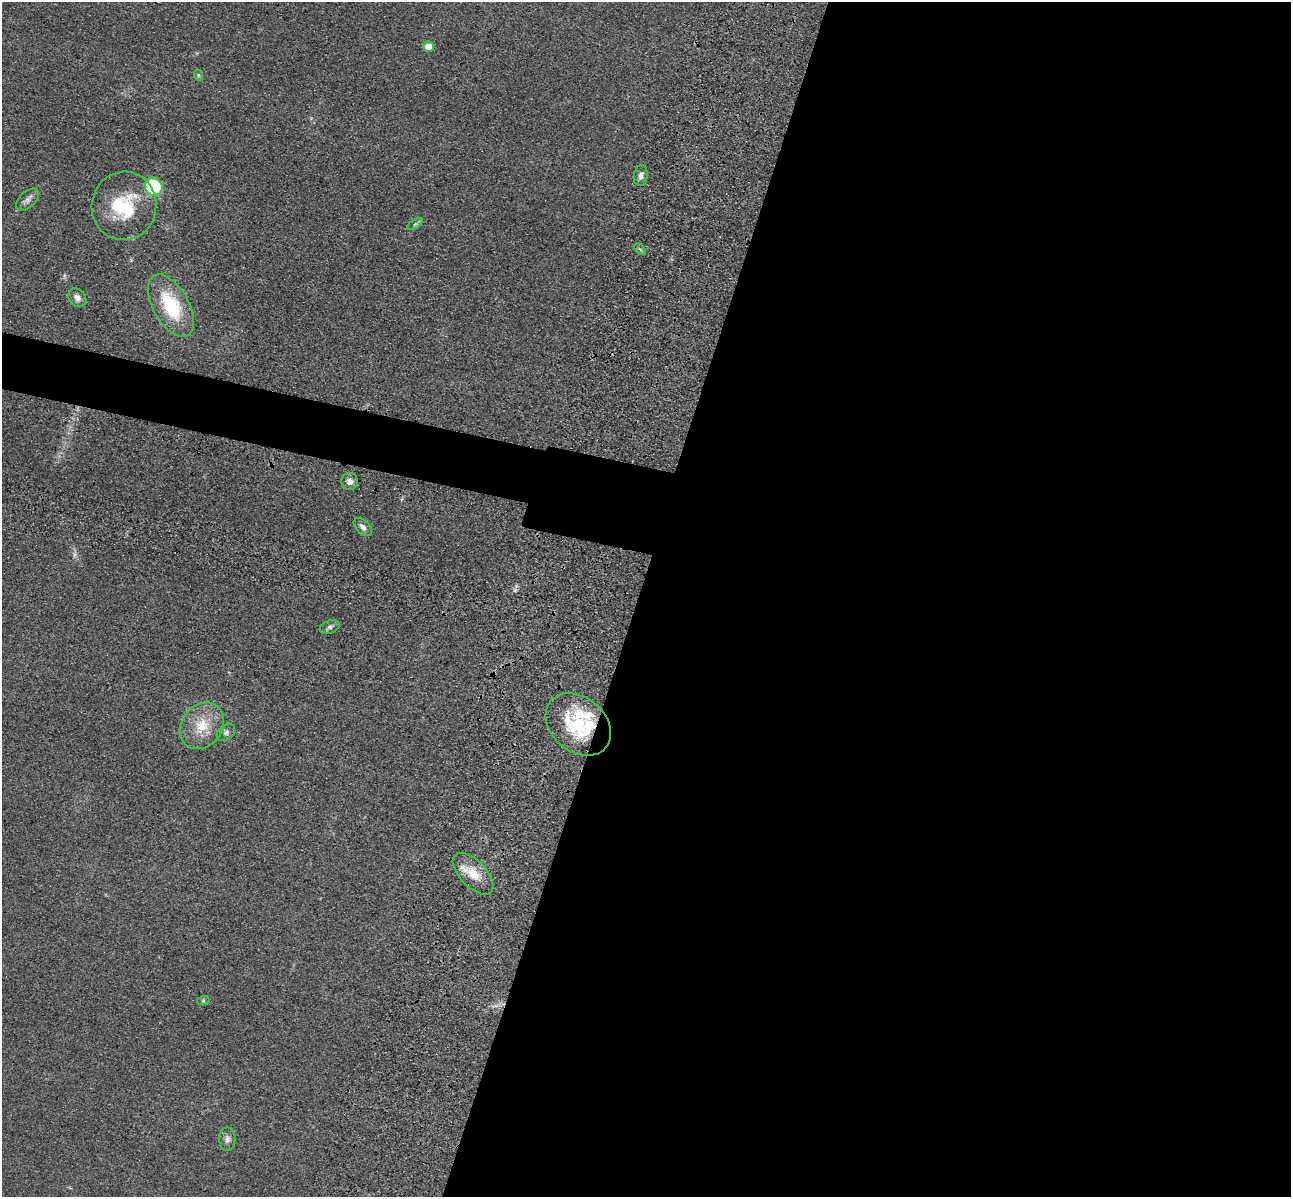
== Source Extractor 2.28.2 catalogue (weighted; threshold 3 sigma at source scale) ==
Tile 12 of 4 x 4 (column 4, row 3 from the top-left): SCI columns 4040-5328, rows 1591-2785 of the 5350 x 5365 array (HDU 1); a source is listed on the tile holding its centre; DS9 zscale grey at full resolution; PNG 1293 x 1199 px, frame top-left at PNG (2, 2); each listed source drawn as its Kron ellipse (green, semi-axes under 4 px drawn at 4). Shown black and unused: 54% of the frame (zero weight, under 3 of 4 exposures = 9% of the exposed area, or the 3 px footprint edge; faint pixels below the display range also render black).
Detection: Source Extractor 2.28.2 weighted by HDU 2 'WHT'; one run over the whole footprint, this tile lists its part. Background 0.0485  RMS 0.0084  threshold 0.0377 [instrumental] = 3 sigma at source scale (4.5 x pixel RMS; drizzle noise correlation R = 1.50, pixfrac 1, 0.05/0.05 arcsec/px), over >= 5 px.
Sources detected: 24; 1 too faint to see at this stretch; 1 cosmic-ray / hot-pixel residue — neither listed nor drawn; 3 inside a brighter listed object's ellipse — not listed separately; the other 19 listed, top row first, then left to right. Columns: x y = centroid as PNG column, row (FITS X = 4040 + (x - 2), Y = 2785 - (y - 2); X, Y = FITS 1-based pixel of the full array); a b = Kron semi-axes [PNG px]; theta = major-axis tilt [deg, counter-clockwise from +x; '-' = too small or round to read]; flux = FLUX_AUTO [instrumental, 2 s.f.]
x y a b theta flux
428 46 5 5 - 10
198 75 6 3 -72 1
641 176 10 7 82 3.3
154 187 9 8 - 53
27 200 14 8 42 4.2
124 206 34 32 81 47
415 224 8 3 31 1.6
640 249 7 4 -44 1.3
77 298 10 8 -49 4.2
171 306 34 18 -60 47
350 481 9 8 - 4
363 527 11 6 -45 3.9
330 627 10 6 22 2.7
578 724 36 27 -41 57
202 726 25 20 51 23
226 732 10 7 40 3
473 874 26 13 -46 18
203 1001 6 4 19 0.92
227 1139 12 8 89 3.8